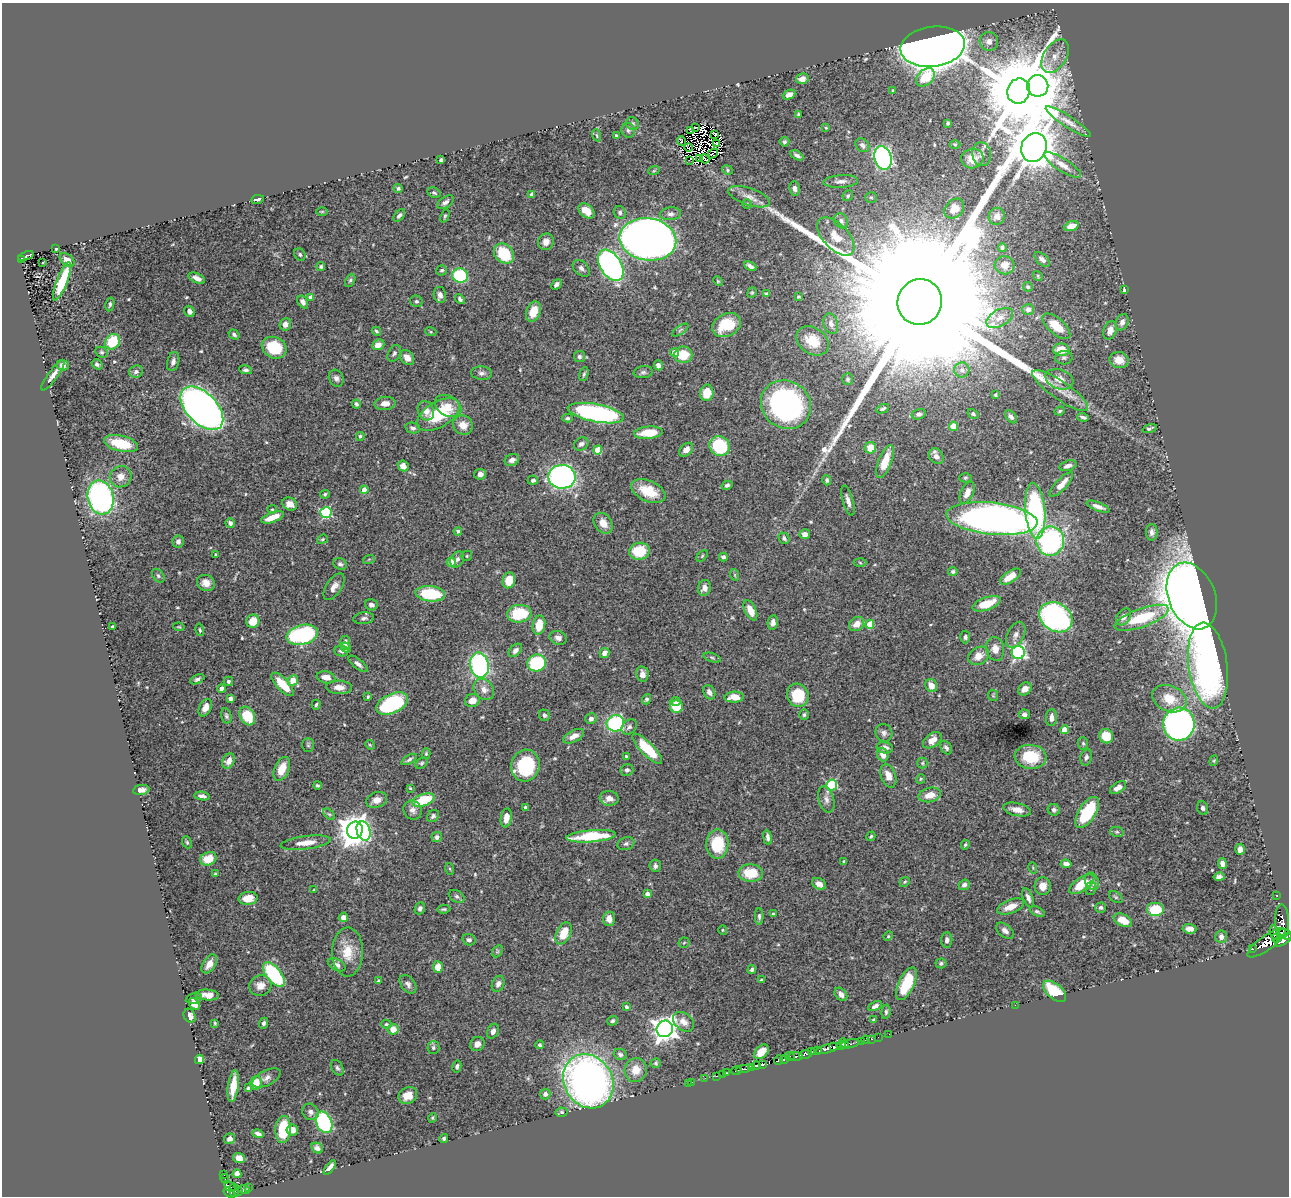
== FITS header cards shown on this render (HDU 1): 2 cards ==
NAXIS1  =                 1287
NAXIS2  =                 1194

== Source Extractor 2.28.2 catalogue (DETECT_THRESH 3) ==
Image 1287 x 1194 px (HDU 1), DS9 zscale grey, 1 PNG px = 1 image px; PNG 1291 x 1198 px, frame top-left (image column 1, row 1194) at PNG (2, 3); each listed source drawn as its Kron ellipse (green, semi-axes under 4 px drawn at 4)
Background 0.939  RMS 0.027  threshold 0.0812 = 3 sigma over >= 5 px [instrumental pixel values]
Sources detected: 558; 9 with non-positive FLUX_AUTO (blend fragments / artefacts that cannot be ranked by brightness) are neither listed nor drawn; of the other 549, the 500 brightest by FLUX_AUTO listed and drawn (49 fainter detections omitted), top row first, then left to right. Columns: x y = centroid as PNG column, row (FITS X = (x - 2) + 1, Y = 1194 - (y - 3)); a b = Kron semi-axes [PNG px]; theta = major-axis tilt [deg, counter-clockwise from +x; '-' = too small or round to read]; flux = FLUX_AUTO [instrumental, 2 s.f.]
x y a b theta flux
989 41 9 9 - 10
933 47 32 20 8 3700
1055 56 18 11 57 25
925 77 11 7 43 52
802 79 6 5 - 11
1038 86 10 10 - 2400
893 90 3 3 - 2.3
1019 91 12 11 - 29000
789 95 6 4 23 10
798 115 3 2 - 2.3
1068 122 26 5 -33 14
948 123 3 3 - 2.5
632 124 6 6 - 4.7
695 127 2 2 - 2.3
826 128 3 3 - 1.9
628 130 7 6 - 4.7
691 130 4 2 - 2.3
715 134 4 3 - 3.3
597 135 6 4 -72 2.5
617 135 4 3 - 3
681 141 5 2 - 2.1
784 142 5 4 - 3.8
717 143 3 2 - 2.6
955 144 5 3 - 2
862 145 8 6 -49 7.1
688 147 4 2 - 2.2
1034 147 15 12 63 11000
713 153 6 2 38 3.1
982 154 12 9 -79 9.1
797 155 7 3 -29 5.7
883 158 12 8 -74 510
699 159 4 2 - 3.2
705 159 5 2 - 2.9
972 159 11 9 8 16
441 160 4 3 - 3.1
689 160 3 2 - 3.1
1063 165 21 6 -32 13
654 170 6 3 21 1.9
727 170 5 4 - 2.8
841 181 17 6 4 11
398 188 4 4 - 3.8
794 188 7 5 -81 7.2
434 193 7 4 -28 3.6
532 194 4 4 - 4.8
848 196 5 5 - 3.6
749 197 22 8 -19 18
871 197 6 5 - 2.8
257 199 6 3 10 5.1
445 202 9 5 35 7.2
747 204 4 4 - 2.7
954 209 11 8 47 20
586 211 9 6 -40 19
322 212 6 4 1 2.4
620 212 6 6 - 4.2
671 214 10 6 6 6.7
399 215 7 4 48 5.1
445 216 7 4 68 2.6
997 216 8 8 - 13
841 221 8 6 -56 6.2
1071 226 7 4 19 18
836 236 23 12 -46 27
648 239 28 21 -8 2500
546 242 8 7 - 13
1002 247 4 4 - 3.8
56 249 3 3 - 2.6
504 254 11 9 -47 73
300 255 6 5 - 3.5
26 256 8 3 20 54
22 259 3 3 - 42
1042 259 9 5 -42 7.2
67 260 8 5 -39 13
43 262 3 3 - 5.4
611 265 17 10 -58 740
1004 265 10 9 - 16
321 266 4 4 - 3.5
750 266 6 3 -26 6.7
581 268 10 6 -45 6.6
442 270 5 5 - 3.4
460 276 8 7 - 120
1038 276 5 4 - 2.2
197 278 9 4 -24 9.5
350 280 7 4 62 3.3
62 281 20 5 68 74
718 281 5 4 - 2.1
556 284 6 4 46 5.4
1028 287 5 4 - 3.6
1124 290 4 3 - 5.7
752 293 5 4 - 2.3
766 294 4 3 - 2.7
440 295 8 6 -80 7.6
311 297 4 4 - 8.9
798 297 3 3 - 2.3
460 299 5 4 - 4.3
416 301 6 5 - 4
303 302 7 5 -59 7.2
920 302 23 22 - 290000
110 304 7 4 78 3.4
1028 309 6 5 - 8.9
190 311 6 5 - 7.5
533 311 10 7 71 29
1000 318 14 8 29 18
1122 322 8 6 68 11
285 324 6 5 - 8.5
831 324 10 7 -73 8.4
726 325 15 11 27 67
1056 326 17 8 -41 41
680 330 9 3 34 3.3
1110 330 9 6 72 16
376 331 5 3 - 2.8
431 332 6 3 -18 2.3
234 334 6 4 -35 4.3
812 341 17 13 -33 37
113 342 8 7 - 61
378 345 6 5 - 14
274 348 13 10 -25 70
1061 350 8 6 -3 33
101 352 6 5 - 3.3
674 352 4 4 - 23
394 353 9 6 60 4.8
683 355 9 8 - 43
579 357 5 5 - 4.2
407 358 8 6 -50 14
1064 358 8 6 4 5
1119 360 9 8 - 23
173 362 10 6 76 7
97 364 6 4 -34 4.4
63 365 6 5 - 8.1
658 365 5 4 - 8.1
246 370 6 4 -9 4.9
962 370 7 7 - 7.3
136 372 7 6 - 6.8
643 372 9 6 7 4.9
482 373 10 6 -4 6.9
584 374 7 4 71 3.4
53 375 18 5 54 10
336 378 9 7 -63 7.2
848 379 6 5 - 3.4
1059 379 14 9 -19 21
1060 391 33 9 -35 32
707 393 8 6 80 35
995 395 3 3 - 2.6
385 403 11 6 6 13
356 404 5 4 - 3.9
786 405 26 23 -37 440
448 406 14 10 -29 20
202 408 26 15 -46 1800
883 409 6 4 25 4.4
426 411 10 8 -66 17
1060 411 5 3 - 2.5
596 413 28 9 -10 350
919 414 7 5 15 4.8
973 414 6 4 -30 3.7
438 415 24 12 31 98
1011 417 7 5 -50 5.5
1083 417 6 3 -16 4.7
567 418 5 4 - 3
463 425 10 9 - 23
953 426 4 4 - 38
413 428 7 5 -13 5.1
1150 429 7 3 19 3.6
648 433 14 6 5 41
360 436 4 4 - 3.4
121 444 17 8 -13 67
581 444 8 6 32 6.3
720 446 10 9 - 95
870 448 6 5 - 32
598 450 4 4 - 45
686 450 8 6 44 11
936 456 8 6 -51 11
512 460 7 5 24 8.9
885 462 17 6 69 35
403 466 6 5 - 13
1068 466 9 5 17 9.4
480 474 6 5 - 12
121 477 11 10 - 16
562 477 13 12 - 620
965 478 6 4 0 2.7
533 480 5 4 - 4.9
827 480 5 4 - 4.3
1061 484 16 5 47 19
727 485 6 4 30 4.5
364 490 4 4 - 20
648 491 18 10 -24 52
967 493 12 6 65 16
325 494 5 4 - 2.6
101 497 17 13 -77 490
848 501 15 5 -73 9.5
290 504 7 6 - 13
1098 507 12 4 -20 10
272 509 5 4 - 2.4
1035 511 28 10 -85 320
326 513 5 5 - 180
273 517 12 5 20 30
992 519 46 16 -6 1300
230 523 5 4 - 6.6
603 523 11 8 -55 18
458 531 4 4 - 3.5
1152 532 8 6 88 6.8
805 534 5 5 - 9.8
784 538 6 5 - 4.4
322 539 6 4 21 2.7
178 541 6 5 - 6.5
1050 541 14 14 - 320
639 551 10 8 11 60
215 555 4 3 - 2.5
467 556 5 4 - 2.5
702 556 7 4 46 2.6
723 557 4 4 - 4
369 559 6 3 19 1.9
457 559 8 6 60 5.7
451 562 4 4 - 32
860 563 6 4 -4 2.6
340 564 7 5 -23 5.2
953 572 4 4 - 3.7
735 575 6 3 -72 2.2
158 576 7 5 -51 4
1010 577 12 5 33 26
509 580 8 6 76 38
206 583 9 8 - 15
334 587 15 7 57 13
704 588 8 6 75 11
430 594 15 7 -6 110
1192 596 35 23 -68 3500
987 604 15 6 20 45
371 605 6 5 - 8.6
750 610 11 5 -64 27
519 614 12 9 5 95
1056 617 17 14 -32 410
1123 617 9 6 56 10
364 618 10 6 6 6
1142 618 28 9 20 86
253 621 7 6 - 30
773 622 7 5 81 8.9
857 624 8 6 37 18
870 624 4 4 - 46
539 625 9 6 78 38
112 627 3 3 - 3.6
179 627 5 3 - 2.2
200 630 6 3 -76 2.5
302 635 16 9 14 220
1016 635 14 8 63 10
965 637 6 5 - 4.6
558 638 9 6 -22 8.6
345 643 7 5 82 8.1
346 648 5 4 - 8.1
995 649 12 9 -78 17
515 650 8 5 45 6.7
341 651 7 5 -9 5.4
605 653 5 4 - 14
1018 653 6 6 - 390
978 656 11 8 34 19
712 658 9 4 -19 3.8
537 663 9 8 - 140
358 664 11 4 -39 7.2
479 665 12 9 -78 300
1208 665 43 19 -82 600
642 674 8 6 -80 11
326 677 9 6 -12 18
197 679 8 4 28 4.9
293 680 5 5 - 20
228 681 5 5 - 3.9
283 684 15 6 -46 41
931 685 7 5 -56 16
339 687 13 6 -2 15
221 689 4 4 - 11
484 689 11 9 -49 14
1025 689 7 6 - 14
709 692 8 5 -62 8.8
798 695 12 10 -64 59
993 695 6 5 - 2.6
368 697 3 3 - 2.1
734 697 10 5 3 24
230 698 4 4 - 8.3
647 699 5 4 - 3.8
1169 699 18 13 -23 39
472 700 7 6 - 18
676 702 5 4 - 8.4
392 704 17 9 25 190
316 705 5 3 - 2.8
676 706 6 6 - 48
205 708 9 6 62 14
1024 714 5 4 - 6.9
544 715 6 5 - 4.6
804 715 5 4 - 3.3
226 716 8 5 -76 3.8
247 716 10 7 -61 57
1051 718 8 5 88 10
591 719 6 5 - 6.8
615 723 9 8 - 210
1179 724 16 15 - 850
629 727 8 6 44 6
1064 730 4 4 - 33
884 733 9 8 - 7
574 736 11 5 27 13
1106 736 7 6 - 40
932 740 10 6 37 20
1083 743 6 5 - 3.4
308 745 7 5 -89 3.3
370 745 5 4 - 2
885 748 8 5 -10 12
946 748 7 5 -55 5
647 749 20 6 -45 81
426 754 5 4 - 2.8
883 754 7 5 -70 12
626 756 4 3 - 2.1
1030 757 16 12 -4 69
1086 757 8 5 76 5.3
409 759 9 4 30 4.6
228 761 8 6 59 14
1214 761 5 4 - 2.2
421 763 7 4 40 2.9
922 763 5 5 - 2.9
525 766 16 14 76 130
282 769 12 7 67 30
627 770 6 6 - 5.6
888 776 12 7 -70 19
921 779 5 3 - 2
317 785 4 3 - 3
832 785 5 5 - 180
410 788 4 3 - 1.9
1118 788 9 5 32 13
141 790 8 5 9 10
930 795 11 7 13 23
202 796 7 3 -10 5.6
609 798 9 7 -5 14
826 799 13 7 -75 10
377 800 10 7 18 15
423 800 11 6 20 76
526 808 4 3 - 4.9
1203 808 7 5 -67 4.4
413 810 10 9 - 9.2
1017 810 14 6 -12 15
1054 810 6 5 - 6.4
1087 812 18 8 58 110
329 814 7 4 -43 3.1
433 816 7 5 47 4
506 818 9 5 80 16
355 830 9 8 - 3300
364 831 10 6 -73 130
1117 832 7 5 -13 3.3
591 836 25 6 5 91
871 836 5 4 - 2.5
437 837 5 5 - 6.2
768 837 7 4 -82 6
187 842 6 4 -68 2.5
306 843 25 6 7 25
626 844 8 6 18 4.9
717 844 14 11 89 73
965 845 5 4 - 2.9
1240 849 5 4 - 10
208 859 8 6 22 32
844 861 3 3 - 2.5
1066 864 5 4 - 8.8
1222 864 5 4 - 10
655 866 6 5 - 6.5
1033 868 5 3 - 1.9
450 869 6 4 -71 2.3
751 873 12 8 -3 48
215 874 4 3 - 2.1
1219 877 5 4 - 5
1092 881 9 6 -66 9.3
905 882 5 4 - 2.4
819 884 7 5 -31 11
1082 884 14 6 34 51
964 885 6 5 - 6.3
1043 886 9 8 - 15
1091 888 7 5 76 3.8
314 890 4 4 - 1.9
647 894 4 4 - 10
1276 895 3 2 - 3.5
457 896 8 5 -31 4.6
1116 897 8 5 -36 3.4
248 898 9 6 9 27
1028 898 10 5 -69 7.7
1011 907 14 7 21 24
420 908 6 5 - 4.4
1101 908 5 5 - 4.3
444 909 7 3 5 2.8
1155 910 8 7 - 65
1037 912 8 4 -25 4.1
773 914 4 4 - 2.1
759 916 8 4 -89 4
343 917 5 4 - 11
609 919 7 6 - 14
1123 920 10 6 -27 29
1282 922 17 7 -87 640
1189 929 7 4 -5 10
723 930 5 4 - 2.1
1005 931 10 6 -39 9.5
1274 932 7 3 -83 370
563 933 11 7 65 39
1285 934 6 4 -32 460
888 936 5 4 - 2.2
1221 937 6 5 - 9.7
1276 938 4 3 - 220
1284 939 11 4 33 1300
469 940 6 5 - 5.3
947 940 7 5 86 6.5
684 943 5 5 - 2.4
1266 943 23 7 36 2100
1252 949 3 3 - 76
497 951 6 4 61 2.9
347 952 24 15 89 40
941 963 5 5 - 5
209 964 10 6 57 15
337 965 9 5 -28 7.8
438 967 5 5 - 23
752 969 5 4 - 4.4
274 975 14 7 -51 160
761 980 3 3 - 1.9
379 981 4 3 - 3.5
408 984 10 6 -52 7.3
498 984 8 6 66 7.2
906 984 18 7 65 71
260 985 11 10 - 16
1054 991 14 7 -40 68
841 994 7 5 -48 10
207 995 11 5 -4 16
194 998 8 5 13 5.2
194 1004 7 5 -55 14
1015 1005 2 2 - 6.3
875 1006 7 4 26 6.2
626 1007 4 3 - 3.1
886 1012 7 4 84 3.8
190 1016 7 5 -63 10
874 1020 3 3 - 2.9
612 1021 5 4 - 3.4
684 1022 12 8 -38 12
215 1023 4 3 - 2.3
263 1023 5 4 - 4.3
386 1024 5 4 - 2.5
393 1029 5 5 - 20
665 1029 8 8 - 1700
493 1031 8 5 65 8.6
889 1034 2 2 - 8.3
878 1037 2 2 - 7.9
871 1039 3 2 - 15
865 1040 4 2 - 6.4
861 1041 2 2 - 8.3
844 1043 5 3 - 390
477 1044 7 7 - 12
850 1044 9 3 13 100
540 1045 4 4 - 4
841 1045 4 3 - 400
834 1046 4 2 - 170
433 1048 6 6 - 4.6
828 1048 13 4 15 740
811 1051 4 3 - 230
816 1051 5 4 - 120
761 1052 8 5 45 23
620 1054 7 5 -23 4.4
806 1054 6 3 9 490
796 1056 7 4 -2 460
790 1057 5 3 - 66
199 1059 5 4 - 33
784 1059 4 3 - 120
778 1060 5 3 - 250
656 1063 5 4 - 2.9
762 1064 4 3 - 330
756 1065 4 3 - 560
457 1066 6 4 79 4.3
752 1067 4 3 - 280
337 1068 8 5 -57 4.5
743 1069 7 3 4 150
636 1070 12 11 - 25
736 1071 5 2 - 78
727 1073 3 2 - 36
722 1074 2 2 - 4.3
716 1076 3 2 - 19
266 1078 15 7 27 10
705 1078 2 2 - 8.3
588 1081 28 24 -59 1100
692 1082 2 2 - 10
256 1083 7 6 - 24
688 1083 2 2 - 9.9
233 1086 16 5 82 30
248 1088 4 3 - 4.1
545 1094 5 5 - 5.8
408 1095 10 8 29 22
310 1112 9 7 -49 7.9
562 1112 6 4 -4 3.1
432 1118 5 3 - 2.1
324 1122 11 7 -66 240
283 1130 13 7 86 79
292 1130 6 5 - 16
258 1134 6 3 -16 5.5
444 1138 4 4 - 3.2
230 1139 6 5 - 7.4
317 1148 6 5 - 7.3
239 1158 6 5 - 15
330 1168 8 4 53 8.9
224 1174 3 3 - 21
237 1174 4 4 - 23
225 1179 5 3 - 18
230 1186 6 4 -48 72
248 1188 4 2 - 42
234 1190 7 5 -83 190
244 1190 6 3 -11 130
239 1192 3 3 - 120
229 1193 6 4 -37 350
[49 fainter detections neither listed nor drawn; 9 non-positive-flux detections neither listed nor drawn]